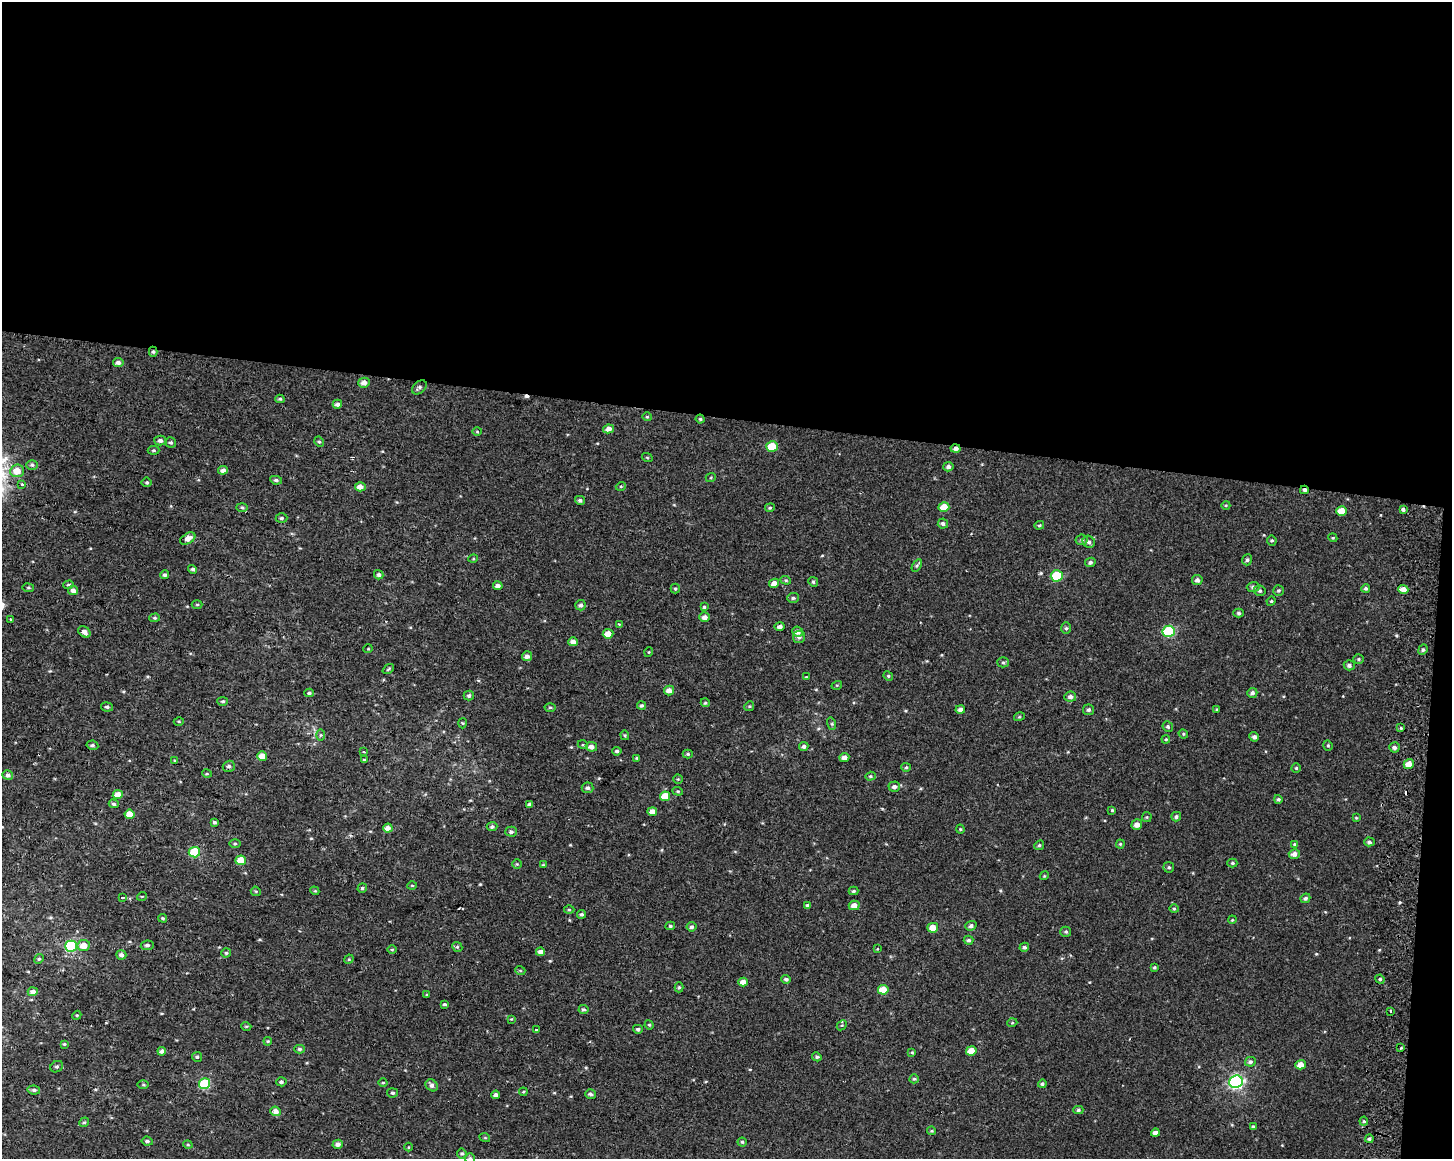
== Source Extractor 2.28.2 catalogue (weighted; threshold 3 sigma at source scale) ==
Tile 3 of 3 x 4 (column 3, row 1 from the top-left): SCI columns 3226-4675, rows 3476-4632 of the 4943 x 4643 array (HDU 1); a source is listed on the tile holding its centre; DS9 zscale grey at full resolution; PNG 1454 x 1161 px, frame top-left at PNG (2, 2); each listed source drawn as its Kron ellipse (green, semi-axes under 4 px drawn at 4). Shown black and unused: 37% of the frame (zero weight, under 2 of 3 exposures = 2% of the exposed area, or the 3 px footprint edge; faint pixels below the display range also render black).
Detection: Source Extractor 2.28.2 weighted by HDU 2 'WHT'; one run over the whole footprint, this tile lists its part. Background 1.53e-04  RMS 0.0035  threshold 0.0158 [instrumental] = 3 sigma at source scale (4.5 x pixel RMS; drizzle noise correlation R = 1.50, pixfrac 1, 0.0396/0.0396 arcsec/px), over >= 5 px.
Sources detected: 270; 2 cosmic-ray / hot-pixel residue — neither listed nor drawn; the other 268 listed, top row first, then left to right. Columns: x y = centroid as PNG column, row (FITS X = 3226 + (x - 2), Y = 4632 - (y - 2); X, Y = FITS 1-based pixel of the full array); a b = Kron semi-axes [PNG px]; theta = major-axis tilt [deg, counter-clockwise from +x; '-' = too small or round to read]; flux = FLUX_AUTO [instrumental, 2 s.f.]
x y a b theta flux
153 352 5 4 - 0.52
118 362 5 4 - 1.2
364 383 5 5 - 1.9
419 387 8 6 41 0.92
280 399 4 4 - 0.44
337 404 4 4 - 1.1
647 417 5 4 - 0.39
700 419 4 4 - 0.43
608 429 5 4 - 2
477 432 5 3 - 0.3
160 440 6 5 - 1
319 442 5 4 - 0.52
171 443 5 5 - 0.61
772 447 6 5 - 9
955 448 5 4 - 1.2
154 450 6 4 0 0.52
647 457 5 3 - 0.33
32 465 6 5 - 0.64
948 467 5 5 - 0.96
223 470 5 4 - 1.4
17 471 7 6 - 4.5
711 477 5 3 - 0.33
276 480 6 4 -9 0.66
147 482 5 5 - 0.57
22 485 3 3 - 1.5
621 486 5 3 - 0.35
360 487 5 4 - 2.1
1304 490 4 3 - 0.77
580 500 5 4 - 0.74
1226 505 4 3 - 0.3
242 507 5 3 - 0.43
944 507 5 5 - 4.9
770 508 5 4 - 0.44
1403 509 4 3 - 4.2
1342 511 5 5 - 4.2
281 518 6 4 1 0.59
943 523 5 5 - 0.83
1039 525 5 4 - 0.48
1333 538 4 3 - 0.33
188 539 8 5 31 2.1
1082 540 6 5 - 0.79
1272 540 5 5 - 0.51
1089 542 6 5 - 0.95
473 559 5 3 - 0.31
1247 560 5 5 - 0.73
1090 562 5 4 - 0.85
917 565 7 4 58 0.6
193 569 4 4 - 0.73
165 575 4 4 - 0.68
379 575 5 4 - 0.83
1057 576 6 5 - 16
786 580 5 4 - 0.45
1197 580 5 5 - 1.1
813 582 5 4 - 0.57
774 583 5 4 - 2
69 585 5 4 - 0.54
498 586 5 4 - 1.4
1253 587 6 5 - 0.91
28 588 6 3 -8 0.39
1366 588 4 4 - 0.67
675 589 5 4 - 0.47
1403 589 5 4 - 2.4
73 590 5 4 - 1.7
1278 590 5 5 - 0.53
1260 591 6 5 - 0.64
793 598 6 5 - 0.69
1271 601 5 4 - 0.45
197 604 5 3 - 0.38
581 605 5 5 - 0.98
704 607 4 4 - 0.48
1239 613 5 4 - 0.64
704 617 5 4 - 1.8
155 618 5 4 - 0.52
10 620 3 3 - 0.58
619 624 3 2 - 0.3
780 627 5 4 - 1.1
1066 628 6 5 - 0.57
1169 631 6 5 - 25
84 632 7 5 -40 1.3
798 632 5 5 - 1.7
608 634 5 4 - 3.7
799 637 6 6 - 1
573 642 5 4 - 1.8
368 649 5 3 - 0.27
1423 650 5 4 - 0.66
649 652 5 3 - 0.29
527 656 5 5 - 1.3
1359 659 5 4 - 0.47
1003 662 5 5 - 0.58
1349 665 5 5 - 1
388 669 6 3 37 0.4
888 676 5 4 - 0.43
806 677 3 3 - 0.25
837 685 5 3 - 0.33
669 690 5 5 - 1.9
309 693 5 4 - 0.56
1252 693 5 5 - 0.97
469 695 5 5 - 0.77
1070 697 6 5 - 1.1
223 701 5 4 - 0.51
705 703 4 4 - 0.43
642 705 4 4 - 0.57
749 706 5 4 - 0.45
107 707 6 4 -11 0.68
550 707 5 3 - 0.42
1217 709 4 3 - 0.34
960 710 5 4 - 1.2
1089 710 5 5 - 0.74
1019 717 5 3 - 0.37
179 721 5 3 - 0.34
463 723 5 3 - 0.32
832 724 6 4 -72 0.5
1168 727 5 5 - 0.62
1401 728 4 3 - 0.35
1183 734 5 4 - 0.42
320 735 6 4 89 0.51
625 735 5 4 - 0.39
1254 737 5 4 - 1.1
1166 739 4 3 - 0.33
92 745 6 4 -10 0.61
583 745 5 3 - 0.3
1328 745 5 4 - 0.5
804 746 5 4 - 0.93
591 747 5 5 - 1.9
1394 747 5 5 - 0.91
617 751 5 4 - 0.67
364 752 3 2 - 0.31
688 754 5 4 - 0.49
262 756 5 4 - 3
844 757 5 4 - 1.5
637 758 4 3 - 0.39
364 760 3 3 - 0.44
175 761 3 2 - 0.33
1409 764 5 5 - 3.1
229 766 6 5 - 0.76
906 767 5 4 - 0.41
1296 768 4 4 - 0.45
207 774 5 3 - 0.35
8 775 5 5 - 1
870 776 5 4 - 0.44
678 779 4 4 - 0.39
894 787 6 5 - 1.1
588 788 6 5 - 0.75
678 791 5 4 - 0.45
118 795 5 4 - 3.7
665 796 5 4 - 5
1278 799 4 4 - 0.55
114 804 5 3 - 0.57
530 804 4 4 - 1.1
1112 810 4 4 - 0.41
652 812 5 4 - 2.5
130 814 5 4 - 4.4
1147 817 5 5 - 0.42
1176 817 5 4 - 0.79
1356 818 4 4 - 0.34
214 822 4 3 - 0.55
1137 825 5 5 - 1.9
492 826 5 4 - 0.75
388 828 5 4 - 2
960 829 4 4 - 0.39
511 832 5 5 - 0.86
1369 842 5 4 - 0.73
235 844 6 4 0 0.4
1120 844 4 4 - 0.38
1294 844 4 3 - 0.4
1039 845 5 4 - 0.51
194 852 5 5 - 16
1294 854 5 5 - 1.6
241 860 5 4 - 5.2
1232 863 5 4 - 0.53
517 864 5 4 - 0.37
543 865 4 4 - 0.37
1169 867 5 5 - 0.56
1044 876 4 3 - 0.34
412 886 5 3 - 0.29
362 888 5 4 - 0.58
256 891 5 4 - 0.42
315 891 4 3 - 0.31
854 891 5 4 - 0.51
142 896 5 3 - 0.26
122 898 3 2 - 0.43
1305 898 5 4 - 0.78
808 905 4 3 - 0.74
854 905 5 5 - 2.1
1174 909 4 4 - 0.41
569 910 5 3 - 0.36
582 914 5 4 - 0.69
163 918 4 3 - 0.45
1232 920 4 3 - 0.33
670 926 5 4 - 0.56
971 926 5 4 - 0.95
691 927 5 4 - 0.86
933 928 5 5 - 3.5
1066 932 5 5 - 0.56
969 940 5 4 - 0.76
84 945 6 5 - 3.6
147 945 6 4 8 0.86
71 946 6 5 - 34
457 947 5 4 - 0.49
1024 947 5 4 - 0.77
877 949 4 3 - 0.25
392 950 5 3 - 0.35
540 952 4 4 - 1.5
226 953 4 4 - 0.54
121 955 5 4 - 1.3
39 959 5 4 - 0.49
349 959 5 4 - 0.32
1154 967 3 3 - 0.46
520 970 5 3 - 0.36
786 979 4 4 - 0.75
1380 979 5 4 - 0.53
743 982 5 4 - 2.5
679 987 5 4 - 0.48
883 990 5 5 - 5.4
33 992 5 4 - 1.5
427 995 3 3 - 0.41
445 1004 4 3 - 0.51
583 1010 5 4 - 0.67
1390 1011 3 2 - 0.42
77 1015 5 3 - 0.34
511 1019 4 4 - 0.29
1012 1023 5 3 - 0.28
649 1025 5 4 - 0.39
842 1025 5 4 - 0.53
246 1026 5 3 - 0.29
638 1029 5 4 - 0.69
536 1030 3 2 - 0.38
268 1041 4 4 - 0.35
64 1044 4 4 - 0.38
1401 1048 3 3 - 0.33
299 1049 5 4 - 0.66
162 1051 4 4 - 1.2
971 1051 5 4 - 4.1
912 1052 4 3 - 0.37
197 1057 5 5 - 0.6
817 1057 5 4 - 0.64
1250 1062 5 5 - 0.77
1301 1065 5 4 - 2.7
57 1067 6 5 - 0.68
914 1079 4 4 - 0.47
281 1082 5 4 - 0.76
383 1082 4 3 - 0.32
1236 1082 7 6 - 61
205 1084 5 5 - 18
1042 1084 4 4 - 0.56
143 1085 6 4 -1 0.42
432 1085 7 5 -39 1.3
34 1090 6 4 -9 0.73
523 1092 4 3 - 0.33
392 1093 5 4 - 0.63
590 1094 5 5 - 0.83
496 1095 4 4 - 1.3
1078 1110 5 4 - 0.63
276 1111 5 4 - 2.1
1364 1121 4 4 - 0.46
84 1122 5 4 - 0.5
1253 1127 4 4 - 0.69
932 1131 4 3 - 0.35
1155 1133 4 4 - 1.4
485 1138 5 3 - 0.3
1369 1139 4 4 - 0.71
147 1141 6 4 -8 0.77
742 1142 4 4 - 0.5
338 1144 5 4 - 1.3
188 1145 5 3 - 0.34
408 1147 4 3 - 0.28
462 1153 5 5 - 0.65
470 1158 5 5 - 0.62
Overlapping masked pixels (flux is a lower limit): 3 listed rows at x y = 153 352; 955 448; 1304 490
Isophote crosses this tile's border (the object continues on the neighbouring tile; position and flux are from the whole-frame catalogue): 1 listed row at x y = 470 1158